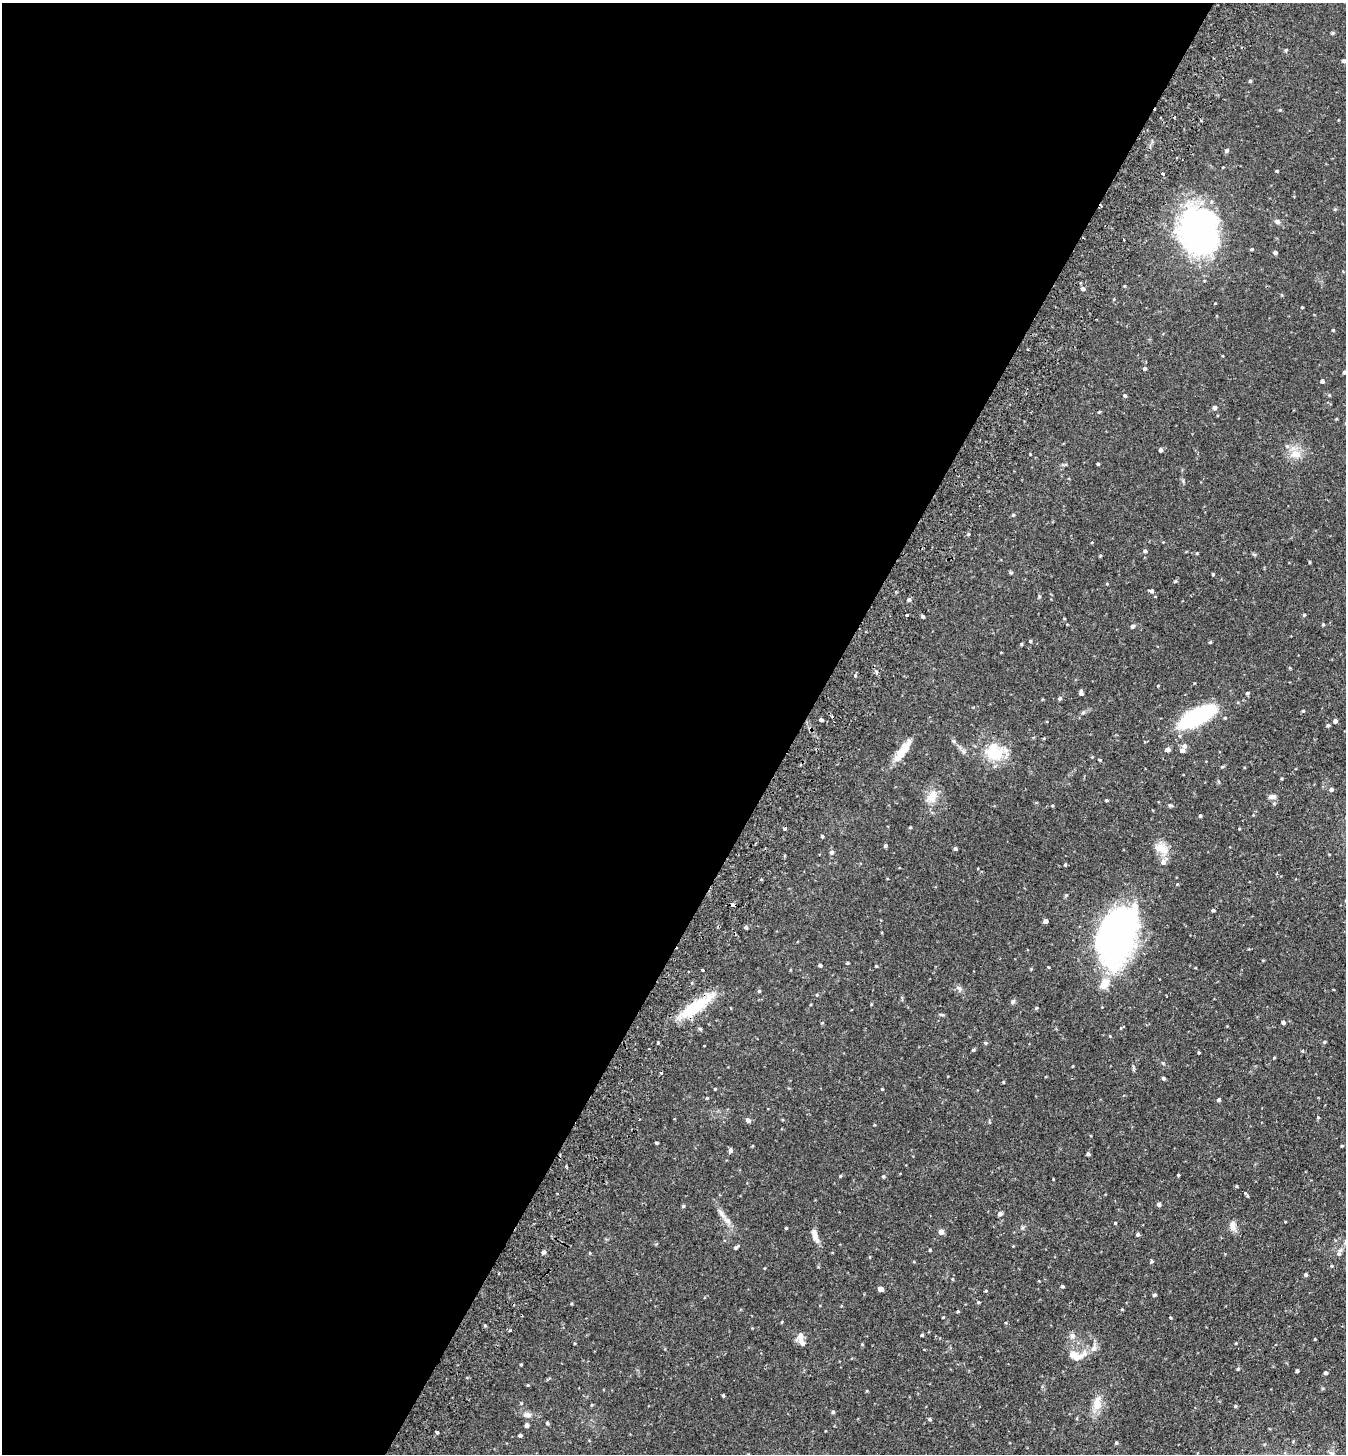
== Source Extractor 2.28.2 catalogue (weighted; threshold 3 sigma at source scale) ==
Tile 5 of 4 x 4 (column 1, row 2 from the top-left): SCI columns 201-1544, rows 2935-4386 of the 5914 x 5870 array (HDU 1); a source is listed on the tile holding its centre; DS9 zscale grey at full resolution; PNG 1348 x 1456 px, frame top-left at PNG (2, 3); no overlay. Shown black and unused: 59% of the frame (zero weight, under 2 of 3 exposures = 3% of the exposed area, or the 3 px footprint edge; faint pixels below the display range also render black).
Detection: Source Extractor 2.28.2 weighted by HDU 2 'WHT'; one run over the whole footprint, this tile lists its part. Background 0.114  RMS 0.0066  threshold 0.0297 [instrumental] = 3 sigma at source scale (4.5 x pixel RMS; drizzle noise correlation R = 1.50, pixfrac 1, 0.05/0.05 arcsec/px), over >= 5 px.
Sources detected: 178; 1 inside a brighter object's white glare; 5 cosmic-ray / hot-pixel residue — not listed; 6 inside a brighter listed object's ellipse — not listed separately; the other 166 listed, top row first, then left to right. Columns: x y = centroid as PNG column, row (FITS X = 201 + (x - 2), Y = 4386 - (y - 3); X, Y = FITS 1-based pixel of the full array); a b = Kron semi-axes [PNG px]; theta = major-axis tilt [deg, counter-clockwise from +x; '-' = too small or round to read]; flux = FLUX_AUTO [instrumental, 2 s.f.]
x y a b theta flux
1333 33 5 3 - 0.95
1286 50 4 4 - 0.78
1344 61 5 3 - 1.1
1250 81 4 4 - 0.86
1227 150 6 4 47 1.4
1277 171 4 3 - 0.59
1162 174 3 3 - 0.77
1277 222 7 6 - 1.7
1200 232 50 41 -89 150
1124 239 3 2 - 0.76
1251 249 4 3 - 0.73
1275 252 5 5 - 1.1
1083 288 5 4 - 1.9
1114 299 5 3 - 0.49
1302 307 3 3 - 0.46
1333 330 4 3 - 0.55
1145 368 4 4 - 1.1
1344 372 4 4 - 1.2
1322 381 5 4 - 1.2
1125 396 4 4 - 0.89
1215 408 5 5 - 1.5
1099 412 5 3 - 0.61
1161 450 4 4 - 1.2
1030 454 3 3 - 0.45
1295 454 14 11 -15 7.2
1098 464 4 3 - 0.7
1013 515 5 4 - 0.75
1145 551 4 4 - 1.1
1100 556 5 3 - 0.62
1310 562 4 3 - 0.49
1011 572 5 4 - 0.93
1213 574 4 3 - 0.54
1175 581 5 4 - 0.65
1151 591 7 3 -12 1.1
909 599 4 4 - 1.5
906 615 3 3 - 3.5
1304 615 5 4 - 0.72
922 616 4 3 - 1.3
1323 624 4 4 - 0.66
1132 626 5 4 - 1.4
1030 641 4 4 - 0.78
1210 642 4 3 - 0.6
1021 644 4 3 - 0.67
1158 686 4 2 - 0.42
1081 693 5 4 - 2.2
1247 693 5 4 - 0.78
1060 698 5 4 - 1.2
1303 711 4 3 - 0.74
1197 716 32 11 27 76
1225 718 4 3 - 0.62
821 720 3 3 - 1.2
1335 721 4 4 - 2
1328 725 4 4 - 0.95
905 749 25 11 56 9.1
1167 749 5 4 - 2.7
1182 750 5 5 - 2.3
994 751 24 19 -60 23
1100 760 4 3 - 0.59
1331 789 5 4 - 1.5
932 797 18 12 60 8.2
1272 797 9 5 4 2.6
1106 800 4 3 - 0.73
1170 805 7 4 -7 0.95
1200 816 4 4 - 0.91
910 827 5 3 - 0.52
785 829 3 3 - 1.1
1239 829 4 2 - 0.47
822 836 4 3 - 0.8
885 846 4 4 - 1
955 848 4 4 - 1.2
1161 849 22 11 -31 7.9
832 852 5 5 - 1.4
1163 862 7 6 - 3
1065 865 4 4 - 0.77
978 869 4 4 - 0.8
733 905 4 3 - 2.1
1213 910 4 3 - 0.96
1045 921 4 4 - 2.6
746 927 4 4 - 1.1
1117 936 45 26 70 330
848 963 3 3 - 0.69
820 965 4 3 - 1.3
876 966 4 3 - 0.53
1048 967 3 3 - 0.86
702 970 3 3 - 0.99
1104 984 15 10 55 8.5
959 988 9 4 -35 1.6
759 991 4 3 - 0.6
1013 1002 6 6 - 1.4
695 1007 43 13 35 25
942 1015 8 3 -1 0.85
1283 1022 4 4 - 1.4
822 1023 5 3 - 0.46
1324 1042 4 4 - 0.72
985 1043 5 4 - 0.84
973 1050 5 3 - 0.69
1302 1051 4 4 - 0.67
1199 1052 3 2 - 0.63
1274 1058 5 3 - 0.51
1164 1078 4 4 - 1.3
1003 1082 4 3 - 0.6
715 1089 3 3 - 0.57
882 1089 4 3 - 0.55
707 1098 4 4 - 0.59
1219 1100 4 4 - 1.2
1318 1117 4 4 - 0.53
748 1120 5 5 - 2.3
989 1122 5 3 - 0.61
656 1143 3 3 - 0.84
1342 1146 3 3 - 0.54
731 1150 6 5 - 1.6
1088 1154 4 4 - 1.3
566 1166 3 3 - 0.9
1178 1175 3 2 - 0.63
840 1176 4 3 - 0.59
883 1176 5 4 - 0.78
1237 1186 4 3 - 0.57
1247 1195 7 3 -59 0.89
1159 1204 4 4 - 1.7
683 1206 4 4 - 0.73
722 1214 15 5 -53 3.1
1000 1214 5 5 - 2.2
1115 1223 3 3 - 0.53
1233 1225 14 8 -82 3.6
786 1228 4 3 - 0.54
941 1232 5 5 - 3.2
1138 1234 4 4 - 1.2
815 1235 19 6 -69 4.4
736 1247 6 4 40 1.1
930 1250 3 3 - 0.62
544 1252 7 4 27 1
590 1253 5 3 - 0.52
1339 1254 6 6 - 1.5
1152 1261 5 4 - 0.83
1332 1266 4 3 - 0.53
1306 1275 4 3 - 1.2
953 1279 5 3 - 0.58
1062 1286 4 3 - 0.95
881 1289 5 4 - 4.4
1154 1295 4 4 - 1
978 1302 4 4 - 0.69
1122 1309 3 3 - 0.49
958 1311 4 3 - 0.61
943 1317 3 2 - 0.46
1170 1317 4 3 - 0.48
782 1322 4 3 - 0.49
485 1325 5 3 - 0.64
922 1335 3 3 - 0.82
1072 1336 7 6 - 2.4
802 1342 18 8 -42 3.7
1077 1356 24 12 3 9
1238 1369 4 3 - 0.76
1297 1371 3 3 - 1.2
1326 1373 4 4 - 1.2
528 1385 4 3 - 0.46
723 1395 3 3 - 0.82
1097 1404 20 11 83 8.4
1235 1406 4 4 - 0.79
833 1412 4 4 - 1.2
527 1415 11 7 6 2.7
930 1419 5 4 - 0.83
547 1423 4 4 - 0.84
527 1425 4 4 - 1.9
437 1432 4 3 - 0.78
520 1435 4 3 - 1.2
1116 1443 4 4 - 0.69
Overlapping masked pixels (flux is a lower limit): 1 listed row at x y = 695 1007
Isophote crosses this tile's border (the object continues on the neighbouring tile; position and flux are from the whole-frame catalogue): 2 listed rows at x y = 1344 61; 1344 372